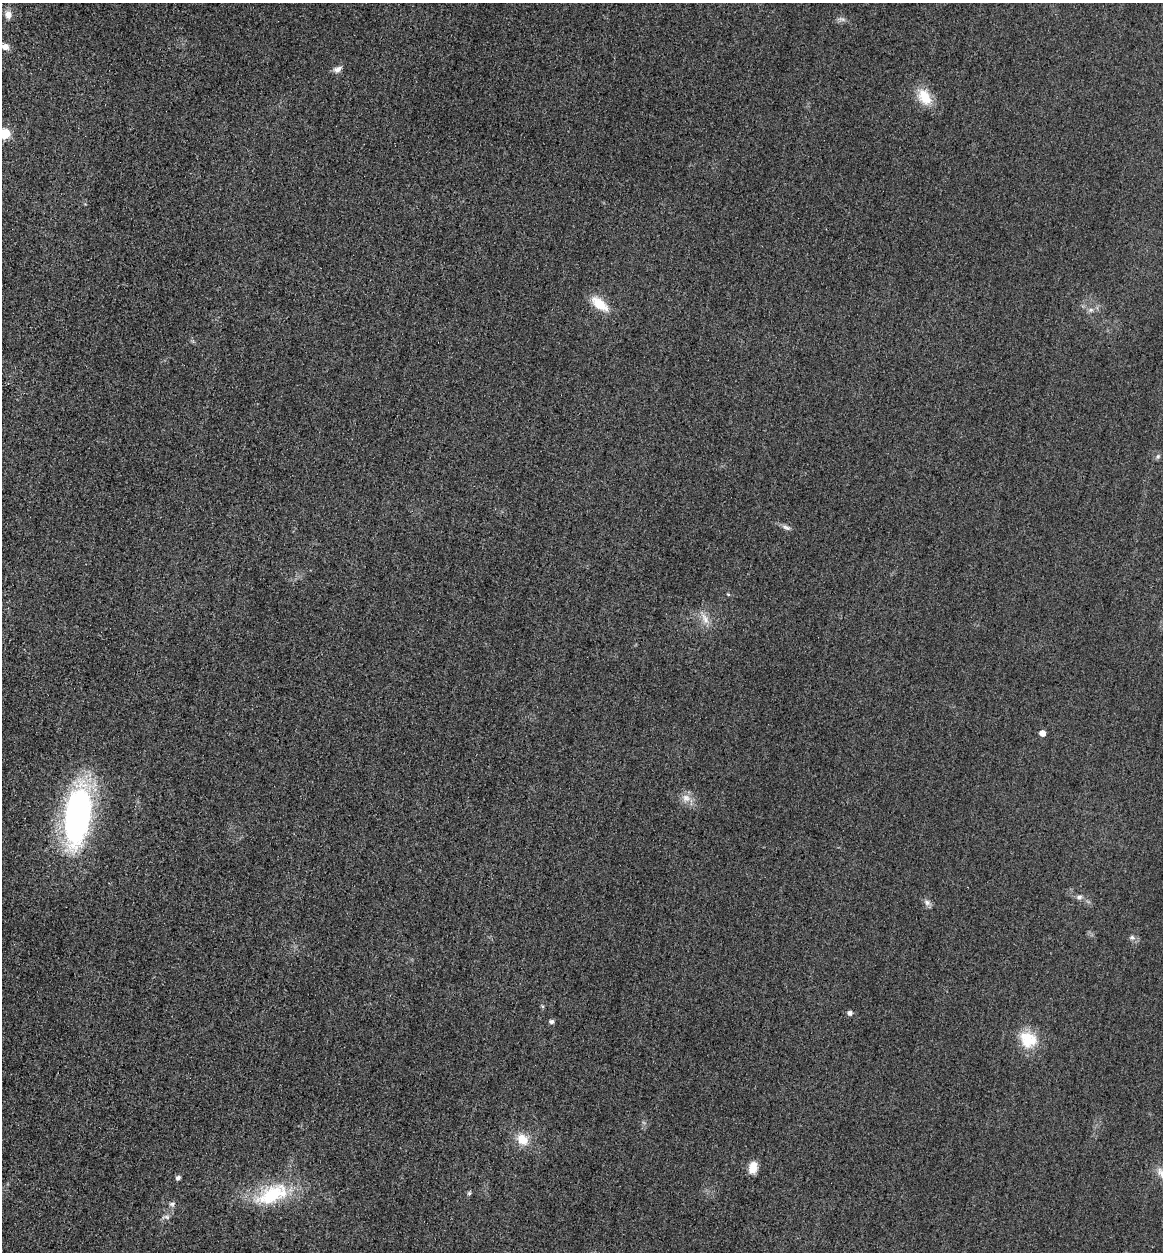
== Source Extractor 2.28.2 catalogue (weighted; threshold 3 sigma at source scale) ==
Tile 11 of 4 x 4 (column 3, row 3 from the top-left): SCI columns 2589-3749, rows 1271-2520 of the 5058 x 5038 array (HDU 1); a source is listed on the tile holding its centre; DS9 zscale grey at full resolution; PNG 1165 x 1254 px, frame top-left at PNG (2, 3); no overlay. Shown black and unused: <1% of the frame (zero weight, under 3 of 4 exposures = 3% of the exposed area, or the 3 px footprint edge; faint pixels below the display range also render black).
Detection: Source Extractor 2.28.2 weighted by HDU 2 'WHT'; one run over the whole footprint, this tile lists its part. Background 0.0723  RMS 0.017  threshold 0.0777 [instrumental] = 3 sigma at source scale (4.5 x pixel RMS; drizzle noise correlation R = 1.50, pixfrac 1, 0.05/0.05 arcsec/px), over >= 5 px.
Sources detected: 28; all 28 listed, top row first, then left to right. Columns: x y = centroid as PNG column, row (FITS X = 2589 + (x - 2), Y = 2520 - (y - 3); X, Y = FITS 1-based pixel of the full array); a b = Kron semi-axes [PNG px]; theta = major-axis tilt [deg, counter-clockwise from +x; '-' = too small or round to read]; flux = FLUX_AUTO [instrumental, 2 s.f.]
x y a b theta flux
8 15 10 8 88 12
842 19 10 4 -12 4.7
5 47 8 7 - 11
337 69 12 7 25 8.5
925 97 19 13 -57 41
5 134 6 6 - 110
600 304 23 11 -39 38
1091 310 8 6 20 5.6
1158 456 6 5 - 3.2
786 527 14 5 -25 6.5
728 594 5 3 - 1.7
705 618 19 8 -66 16
1042 733 5 4 - 16
686 798 13 11 -22 15
77 816 63 25 82 470
1079 897 9 6 10 5.2
927 902 10 8 -28 6.6
1132 938 8 7 - 5.6
850 1013 6 5 - 6.2
551 1022 5 5 - 5.5
1028 1039 24 20 -39 50
522 1139 16 12 -42 30
753 1168 13 9 75 19
178 1178 5 5 - 5.4
469 1193 6 5 - 2.7
272 1194 47 23 24 110
172 1204 8 8 - 5.7
166 1217 11 5 -4 5
Isophote crosses this tile's border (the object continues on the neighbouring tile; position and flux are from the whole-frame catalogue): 1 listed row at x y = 5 134